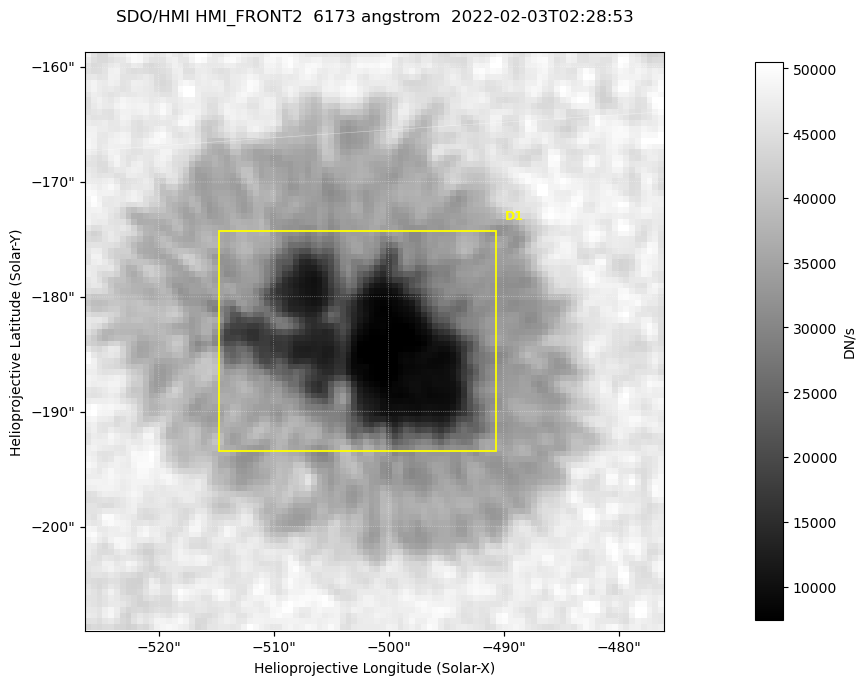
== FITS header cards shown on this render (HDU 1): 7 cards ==
TELESCOP= 'SDO/HMI '           / Telescope
INSTRUME= 'HMI_FRONT2'         / For HMI: HMI_SIDE1, HMI_FRONT2, or HMI_COMBINED
WAVELNTH=                6173. / [angstrom] Wavelength
DATE-OBS= '2022-02-03T02:28:53.400' / [ISO] Observation date {DATE__OBS}
CTYPE1  = 'HPLN-TAN'           / CTYPE1: HPLN
CTYPE2  = 'HPLT-TAN'           / CTYPE2: HPLT
BUNIT   = 'DN/s    '           / Physical Units

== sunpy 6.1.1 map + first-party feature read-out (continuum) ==
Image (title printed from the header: SDO/HMI HMI_FRONT2  6173 angstrom  2022-02-03T02:28:53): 100 x 100 px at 0.504 arcsec/px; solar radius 974 arcsec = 1932 px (partial field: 0.1% of the solar disc is inside the frame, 100% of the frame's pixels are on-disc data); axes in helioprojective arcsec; data unit DN/s (BUNIT, on the colour bar)
Orientation: roll -0.0702 deg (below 1 deg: not rotated)
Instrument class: CONTINUUM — white-light / continuum photospheric image (CONTENT/OBS_TYPE)
Dark features (sunspots / pores): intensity divided by the frame's on-disc median (partial field: no limb-darkening profile); reference = the frame's on-disc median (the 8%-of-disc-diameter window exceeds this field); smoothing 3 px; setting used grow <= 0.7, no closing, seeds <= 0.7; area >= 9 px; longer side >= 3 px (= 1.5 arcsec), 3 px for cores <= 0.7; partial field; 1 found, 1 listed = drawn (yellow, D1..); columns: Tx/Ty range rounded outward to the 2 arcsec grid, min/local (2 s.f., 1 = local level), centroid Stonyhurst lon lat
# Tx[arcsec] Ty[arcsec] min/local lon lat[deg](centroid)
D1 -516..-490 -194..-174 0.14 -32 -16